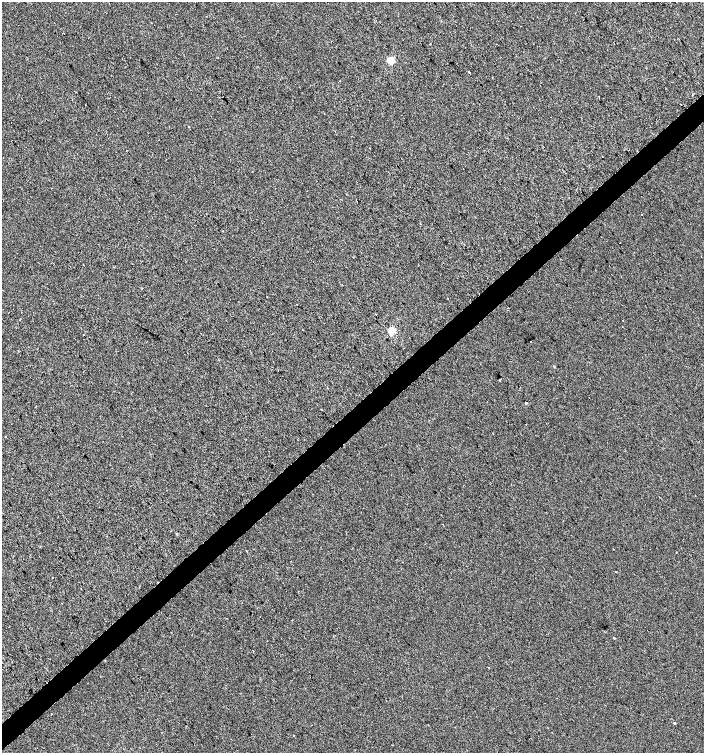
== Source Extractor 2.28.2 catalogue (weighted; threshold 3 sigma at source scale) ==
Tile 7 of 4 x 4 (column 3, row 2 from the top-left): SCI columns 3014-4417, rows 3001-4501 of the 5962 x 6005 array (HDU 1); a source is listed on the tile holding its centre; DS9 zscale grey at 2 x 2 block average (1 PNG px = mean of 2 x 2 image px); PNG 706 x 755 px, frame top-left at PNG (2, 2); no overlay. Shown black and unused: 4% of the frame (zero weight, under 2 of 3 exposures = <1% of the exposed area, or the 3 px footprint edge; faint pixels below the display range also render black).
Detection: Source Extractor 2.28.2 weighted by HDU 2 'WHT'; one run over the whole footprint, this tile lists its part. Background 0.00128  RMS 0.0057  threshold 0.0255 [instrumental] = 3 sigma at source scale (4.5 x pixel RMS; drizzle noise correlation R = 1.50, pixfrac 1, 0.0396/0.0396 arcsec/px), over >= 5 px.
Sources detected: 32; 4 cosmic-ray / hot-pixel residue — not listed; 1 inside a brighter listed object's ellipse — not listed separately; the other 27 listed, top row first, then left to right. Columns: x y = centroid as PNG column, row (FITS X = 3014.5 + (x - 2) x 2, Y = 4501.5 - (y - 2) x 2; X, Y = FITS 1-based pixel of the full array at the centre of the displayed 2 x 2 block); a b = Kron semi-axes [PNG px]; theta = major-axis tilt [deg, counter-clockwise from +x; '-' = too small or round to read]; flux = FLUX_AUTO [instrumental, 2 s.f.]
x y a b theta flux
430 44 2 2 - 1.5
391 61 3 3 - 36
469 72 2 2 - 1.7
340 81 2 2 - 0.56
692 95 2 2 - 0.78
599 97 2 2 - 1.1
642 215 2 2 - 4.3
267 297 2 2 - 0.96
297 304 2 2 - 0.91
507 308 2 2 - 0.47
376 314 2 2 - 0.71
622 320 2 2 - 0.64
391 331 3 3 - 59
83 335 2 2 - 0.44
530 342 2 2 - 4.2
554 367 3 2 - 0.84
499 379 2 2 - 0.89
526 403 2 2 - 5.6
5 436 2 2 - 1.2
177 534 3 3 - 1.2
676 552 2 2 - 1.6
616 572 2 2 - 1
52 578 2 2 - 1.6
614 638 2 2 - 1.1
253 650 2 2 - 0.67
51 714 2 2 - 2.7
675 723 3 2 - 1
Diffuse or blended objects may show on this block-average render without a row.